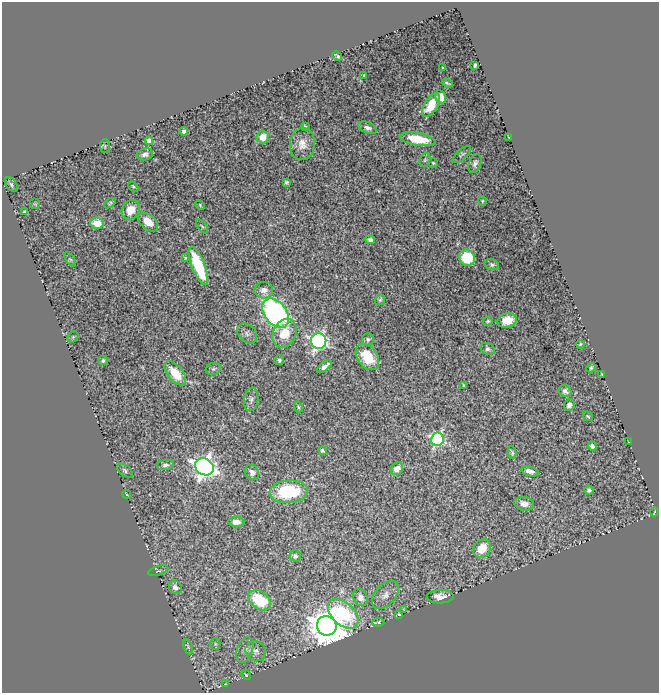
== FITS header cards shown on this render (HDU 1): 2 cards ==
NAXIS1  =                  657
NAXIS2  =                  691

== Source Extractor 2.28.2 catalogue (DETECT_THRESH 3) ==
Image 657 x 691 px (HDU 1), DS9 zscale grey, 1 PNG px = 1 image px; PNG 661 x 695 px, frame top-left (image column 1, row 691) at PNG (2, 2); each listed source drawn as its Kron ellipse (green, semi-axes under 4 px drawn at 4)
Background 1.4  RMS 0.043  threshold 0.129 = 3 sigma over >= 5 px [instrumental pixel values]
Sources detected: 101; all 101 listed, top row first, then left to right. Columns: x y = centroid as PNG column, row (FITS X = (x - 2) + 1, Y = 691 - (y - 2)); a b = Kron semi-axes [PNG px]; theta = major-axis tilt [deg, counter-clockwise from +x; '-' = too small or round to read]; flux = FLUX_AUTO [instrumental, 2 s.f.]
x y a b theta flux
337 56 5 3 - 5.8
475 65 4 3 - 4.9
443 68 3 2 - 2.1
364 75 4 2 - 2.1
447 83 5 2 - 3.6
441 97 6 5 - 31
431 105 13 6 58 58
305 126 4 2 - 2.4
368 128 10 5 -22 11
184 131 4 4 - 9.2
263 137 6 6 - 30
508 137 3 2 - 1.6
418 139 18 6 -10 84
149 141 4 4 - 20
302 144 16 12 84 32
105 146 7 5 -89 3.4
145 154 8 6 15 11
462 154 11 5 42 6
425 160 7 5 69 4.2
433 163 5 4 - 3.6
475 163 10 6 70 9.6
286 182 3 3 - 4.9
11 185 8 5 -53 7.2
133 186 6 4 -43 4
482 201 5 4 - 3.7
110 203 6 3 37 3.5
35 204 5 5 - 3.2
200 205 5 3 - 2.7
131 210 10 8 56 45
25 211 4 3 - 4.9
148 222 12 7 -41 38
97 223 7 6 - 48
202 226 8 4 -52 5
370 240 5 4 - 11
185 258 4 3 - 2.9
467 258 8 7 - 95
70 259 8 4 -53 4
492 265 7 5 -18 6.7
198 266 20 6 -68 190
264 290 9 8 - 16
380 300 6 4 56 5.1
275 313 16 11 -53 790
507 320 10 7 13 38
488 321 5 4 - 3.9
247 333 11 8 -45 12
285 333 15 11 65 65
73 337 6 5 - 4
368 339 6 6 - 6.3
319 341 8 7 - 890
580 344 4 3 - 3.9
488 349 7 5 -24 7.3
367 357 14 10 -53 81
103 360 5 4 - 6.6
279 360 5 4 - 6.9
324 367 9 3 37 14
591 368 5 4 - 5.6
213 369 8 6 15 6.2
175 373 14 7 -50 70
601 374 3 2 - 1.4
464 385 4 3 - 3.3
565 391 7 5 -34 10
251 399 12 7 82 12
569 405 6 5 - 11
298 407 6 4 -63 3.8
588 416 5 3 - 4.6
437 439 6 6 - 560
629 442 3 2 - 1.8
592 446 4 4 - 10
322 450 4 3 - 6.3
512 453 6 4 -82 4.6
165 465 8 5 6 8.9
204 467 10 8 -33 2100
397 469 7 5 45 26
125 471 9 5 -40 6.7
530 471 9 5 -16 15
252 472 8 6 -50 14
589 490 5 4 - 6.9
289 492 19 11 4 180
127 494 4 3 - 2.6
524 504 10 6 -11 20
654 512 4 2 - 2
236 522 8 5 -4 17
482 548 10 8 54 55
295 556 6 5 - 9
158 571 10 4 17 5.7
175 587 7 6 - 13
385 595 16 10 49 26
360 597 9 7 -65 21
440 597 13 6 2 26
260 600 12 8 -37 130
404 610 3 2 - 1.9
343 614 18 11 -42 230
399 614 3 2 - 2.8
378 622 6 4 9 7
327 626 10 9 - 7700
215 644 5 5 - 4.2
188 647 8 4 -68 4.8
245 650 13 7 69 16
256 651 10 9 - 15
246 675 5 4 - 3.2
226 683 3 2 - 2.1